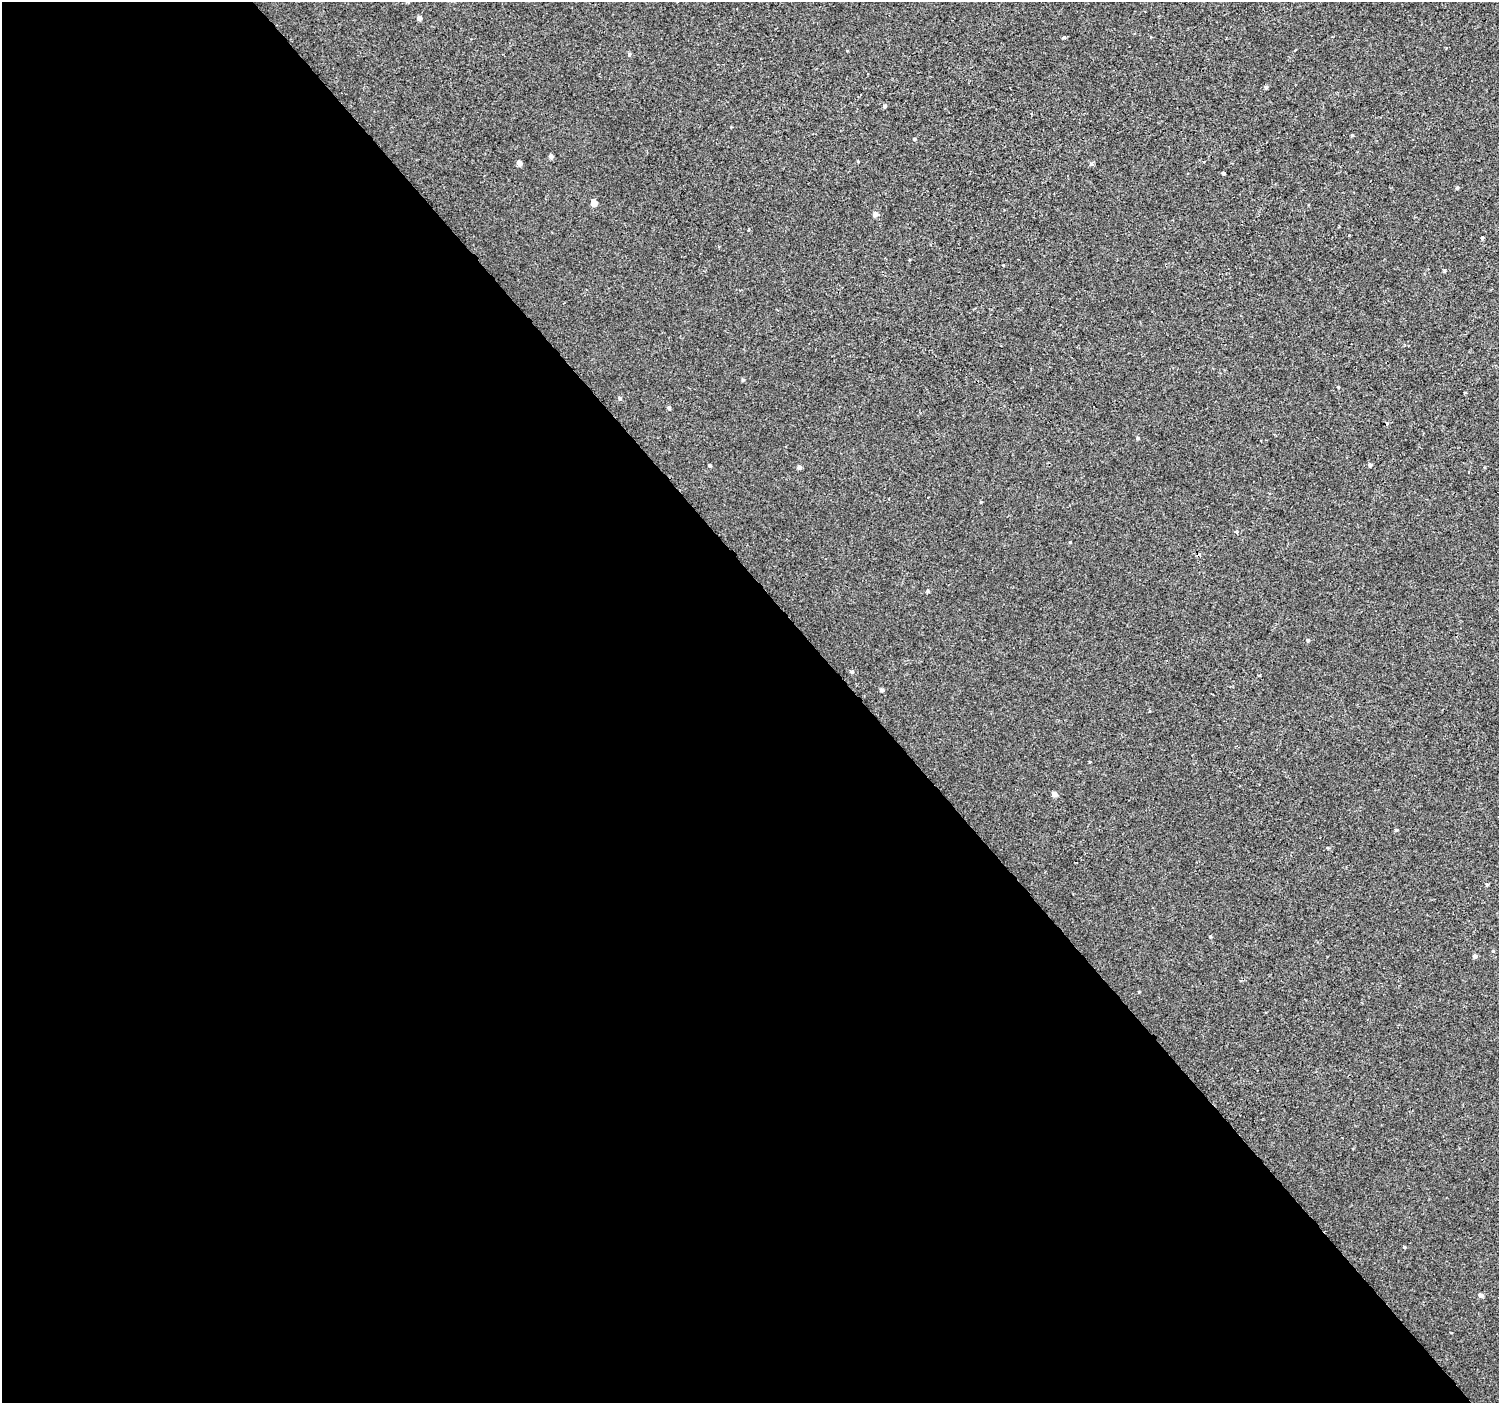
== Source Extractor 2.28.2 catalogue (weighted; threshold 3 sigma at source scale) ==
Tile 9 of 4 x 4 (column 1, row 3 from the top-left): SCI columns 5-1501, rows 1604-3004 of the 5993 x 5943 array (HDU 1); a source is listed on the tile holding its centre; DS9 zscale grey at full resolution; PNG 1501 x 1405 px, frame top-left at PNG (2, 2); no overlay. Shown black and unused: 57% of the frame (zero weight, under 2 of 3 exposures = <1% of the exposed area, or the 3 px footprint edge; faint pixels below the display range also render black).
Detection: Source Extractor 2.28.2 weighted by HDU 2 'WHT'; one run over the whole footprint, this tile lists its part. Background 3.04e-04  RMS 0.0042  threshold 0.019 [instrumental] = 3 sigma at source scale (4.5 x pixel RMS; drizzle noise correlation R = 1.50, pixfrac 1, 0.0396/0.0396 arcsec/px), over >= 5 px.
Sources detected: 40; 1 cosmic-ray / hot-pixel residue — not listed; the other 39 listed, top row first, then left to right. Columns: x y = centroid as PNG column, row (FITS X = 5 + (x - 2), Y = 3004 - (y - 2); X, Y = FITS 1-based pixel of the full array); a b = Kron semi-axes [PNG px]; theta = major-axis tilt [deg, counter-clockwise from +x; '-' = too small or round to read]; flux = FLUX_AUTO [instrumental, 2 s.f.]
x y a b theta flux
419 18 5 5 - 1.3
1063 38 4 3 - 0.76
1226 38 2 2 - 0.44
629 55 6 5 - 0.65
1266 87 4 4 - 0.74
885 106 5 5 - 0.77
1352 135 4 3 - 0.44
914 139 5 4 - 0.48
551 156 5 4 - 1.3
519 163 4 4 - 2.5
1091 164 5 5 - 0.89
1223 173 3 3 - 4.3
1457 188 5 4 - 0.52
594 203 5 4 - 4.2
875 214 5 5 - 2.1
1482 238 4 4 - 0.51
1444 270 4 3 - 0.95
743 380 4 4 - 0.56
1338 387 4 3 - 0.36
620 398 5 5 - 0.7
669 408 5 4 - 0.76
1138 438 4 4 - 0.49
1370 465 4 4 - 0.72
710 466 4 3 - 0.66
799 467 5 4 - 1.2
1070 542 3 3 - 0.42
928 591 5 3 - 0.46
1308 640 5 4 - 0.58
852 672 5 5 - 0.65
1259 676 3 2 - 0.42
882 690 4 4 - 1
1054 794 5 4 - 2.6
1396 830 4 4 - 0.5
1327 847 3 3 - 0.7
1487 884 4 4 - 0.45
1210 936 4 4 - 0.44
1475 956 5 4 - 1.1
1405 1247 4 3 - 0.38
1481 1295 6 5 - 1.4